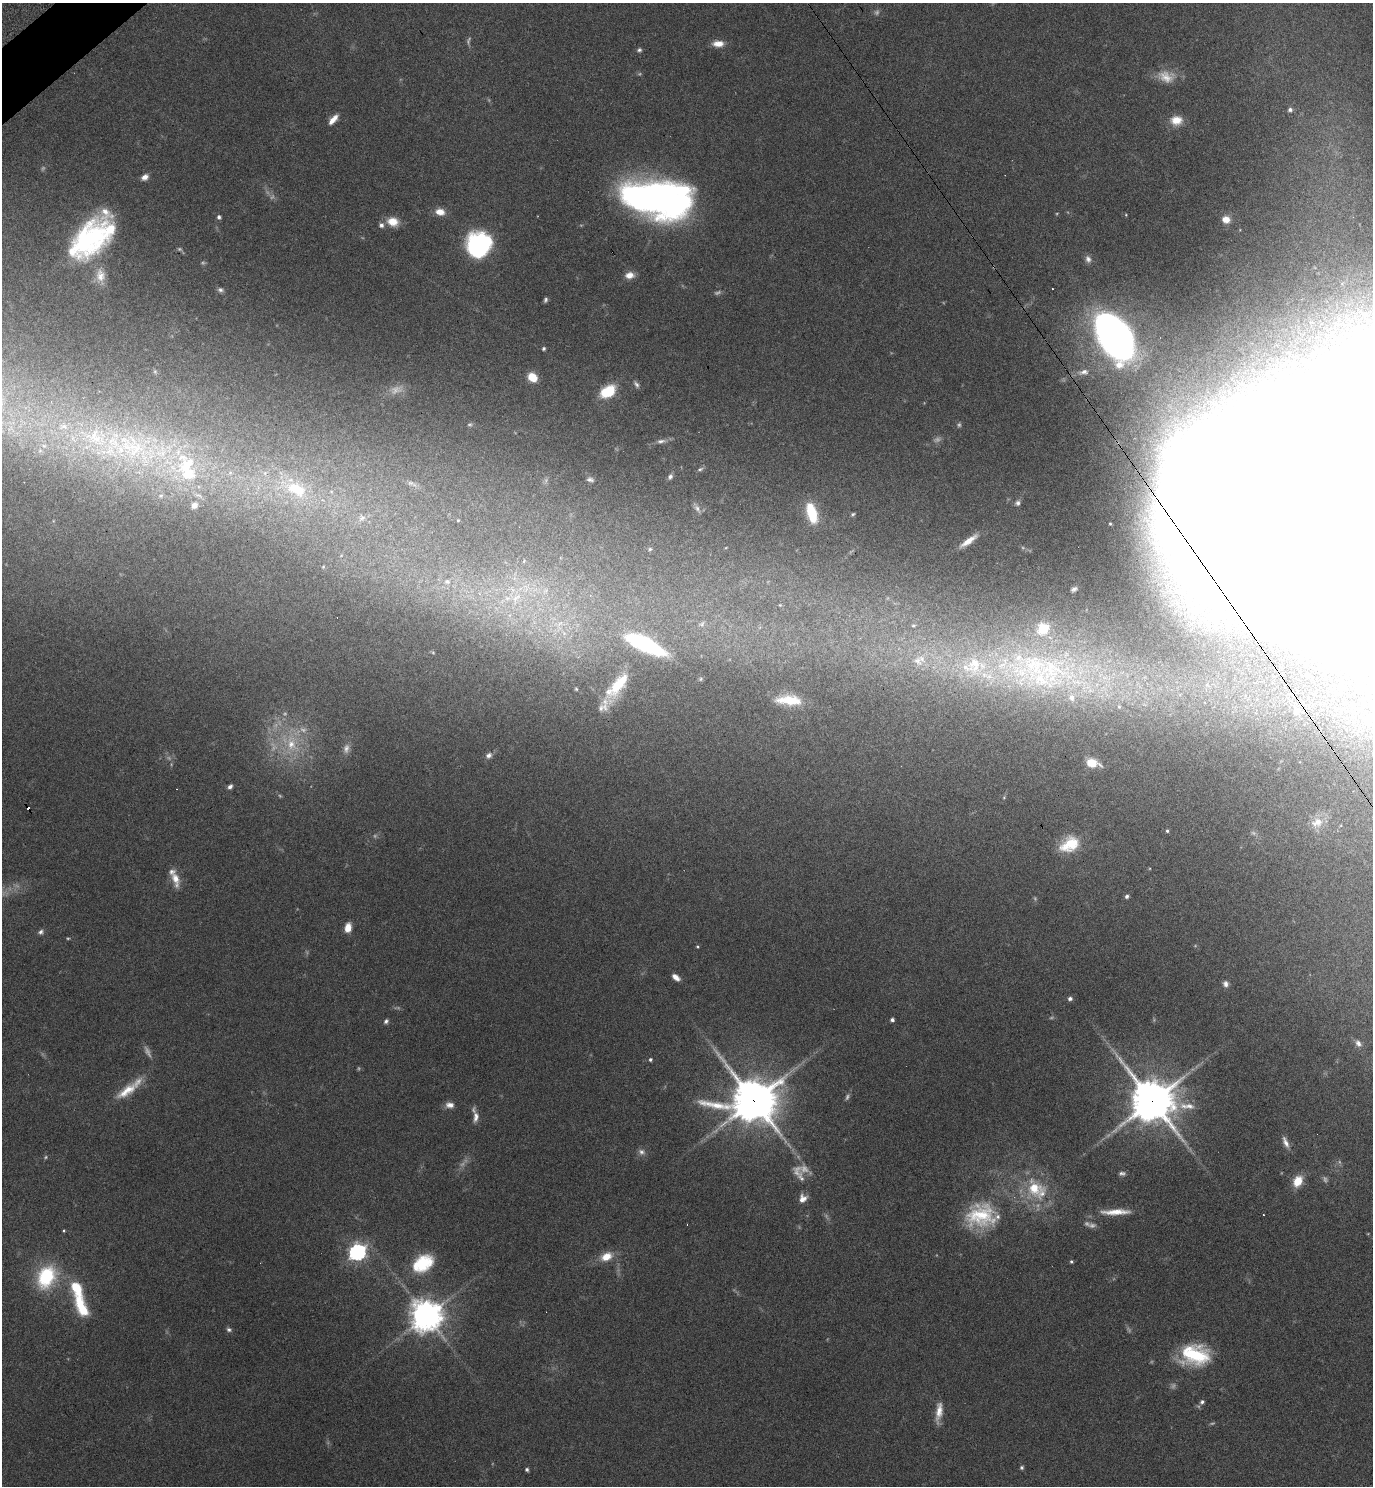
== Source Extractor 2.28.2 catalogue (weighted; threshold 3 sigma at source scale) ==
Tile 11 of 4 x 4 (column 3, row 3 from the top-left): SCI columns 2937-4307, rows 1536-3019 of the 6013 x 6036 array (HDU 1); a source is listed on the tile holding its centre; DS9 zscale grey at full resolution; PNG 1375 x 1488 px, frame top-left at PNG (2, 3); no overlay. Shown black and unused: <1% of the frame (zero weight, under 4 of 7 exposures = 3% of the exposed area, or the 3 px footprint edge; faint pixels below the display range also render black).
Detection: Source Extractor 2.28.2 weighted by HDU 2 'WHT'; one run over the whole footprint, this tile lists its part. Background 0.0469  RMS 0.0039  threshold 0.0159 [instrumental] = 3 sigma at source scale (4.09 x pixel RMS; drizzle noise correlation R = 1.36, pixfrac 0.8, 0.05/0.05 arcsec/px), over >= 5 px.
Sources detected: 176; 38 too faint to see at this stretch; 4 inside a brighter object's white glare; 4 cosmic-ray / hot-pixel residue — not listed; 20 inside a brighter listed object's ellipse — not listed separately; the other 110 listed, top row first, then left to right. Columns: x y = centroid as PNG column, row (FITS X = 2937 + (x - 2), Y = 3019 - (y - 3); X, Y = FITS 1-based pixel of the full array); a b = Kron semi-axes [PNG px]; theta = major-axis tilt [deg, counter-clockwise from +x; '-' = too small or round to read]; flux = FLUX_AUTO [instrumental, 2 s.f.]
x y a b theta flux
718 44 14 8 1 3.7
639 50 7 5 17 0.79
1290 110 6 6 - 1.2
333 119 14 6 48 3.2
1176 120 15 12 6 5.1
145 177 8 6 34 2.3
655 198 61 31 -10 200
440 212 11 8 -13 3.7
219 217 6 5 - 0.91
1226 219 8 7 - 3.3
393 222 13 10 -9 5.2
89 239 44 23 49 60
479 244 23 22 - 47
1088 259 10 8 -69 1.8
100 275 18 12 -84 4.5
629 275 11 8 8 3.2
220 290 8 6 -13 1
546 300 5 4 - 0.78
1114 336 44 24 -59 220
544 348 4 3 - 0.62
1084 372 16 8 9 2.9
532 377 9 7 -45 7
636 384 11 5 -57 1.1
608 391 17 11 30 12
661 441 13 6 7 1.6
128 447 136 61 -7 180
700 469 9 5 19 0.78
670 477 7 6 - 1.1
590 479 9 6 -10 1.1
410 483 12 7 -23 1.4
296 489 35 19 -24 20
1213 500 124 94 66 940
1018 503 7 6 - 1
697 508 13 6 -56 1.5
812 513 21 9 -73 13
853 514 5 4 - 0.52
362 518 11 8 38 1.9
458 520 4 3 - 0.36
1110 524 3 3 - 0.36
968 541 25 7 35 4.9
650 549 5 5 - 0.54
524 561 7 4 46 0.62
323 567 5 4 - 0.38
447 582 9 7 -15 2
1074 589 4 3 - 0.72
545 591 9 7 28 2.1
516 598 21 11 51 9
780 605 4 4 - 0.4
702 624 9 7 45 1.3
559 625 18 8 72 4.9
913 625 7 6 - 1.1
645 644 42 13 -25 45
433 653 6 3 -20 0.39
1034 665 132 47 4 110
701 679 6 5 - 0.59
617 686 41 15 53 15
576 689 4 4 - 0.44
789 700 28 10 -3 11
1119 706 5 4 - 0.42
1296 712 9 8 - 2.4
1370 719 20 12 -41 8.4
291 744 28 16 -76 15
346 749 14 9 80 2.4
489 755 8 7 - 1.5
1092 763 13 8 -13 7.1
230 787 6 5 - 1.1
1004 797 5 4 - 0.44
1317 822 18 13 21 4.6
1167 831 4 4 - 0.62
1070 844 22 15 30 11
175 878 20 9 -74 4.6
1127 896 5 5 - 0.97
348 928 10 7 78 4
41 932 7 6 - 1.1
697 947 4 4 - 0.41
676 977 9 5 -39 2.3
1226 984 8 7 - 1.5
1070 999 5 4 - 1.1
892 1020 4 4 - 1.1
386 1021 6 5 - 0.88
1358 1043 9 7 -53 1.6
650 1059 4 4 - 0.72
127 1091 33 12 35 8.6
754 1100 16 14 -7 1500
1152 1101 15 14 - 1200
450 1105 11 7 -4 2.3
1189 1106 24 9 -11 4
476 1117 16 7 88 2.5
1285 1142 16 6 -66 2.2
641 1152 10 8 -26 1.6
1122 1173 9 5 -1 1.1
1298 1181 13 9 60 6.3
1034 1188 29 24 -48 18
802 1198 10 9 - 3.1
1116 1212 36 7 2 6.8
981 1215 43 34 6 27
64 1231 4 3 - 0.4
357 1252 7 7 - 130
606 1256 15 10 23 5.7
1071 1262 4 3 - 0.55
423 1263 27 19 34 17
46 1277 25 18 62 27
76 1288 25 13 -67 13
426 1316 10 10 - 640
229 1329 7 5 -19 0.89
1195 1355 30 21 -4 25
1202 1402 7 6 - 1.1
939 1412 23 7 82 4.4
1022 1467 5 5 - 0.65
527 1469 4 4 - 0.84
Overlapping masked pixels (flux is a lower limit): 3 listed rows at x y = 1213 500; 754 1100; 1152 1101
Isophote crosses this tile's border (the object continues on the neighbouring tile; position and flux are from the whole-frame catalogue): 2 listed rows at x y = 128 447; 1370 719